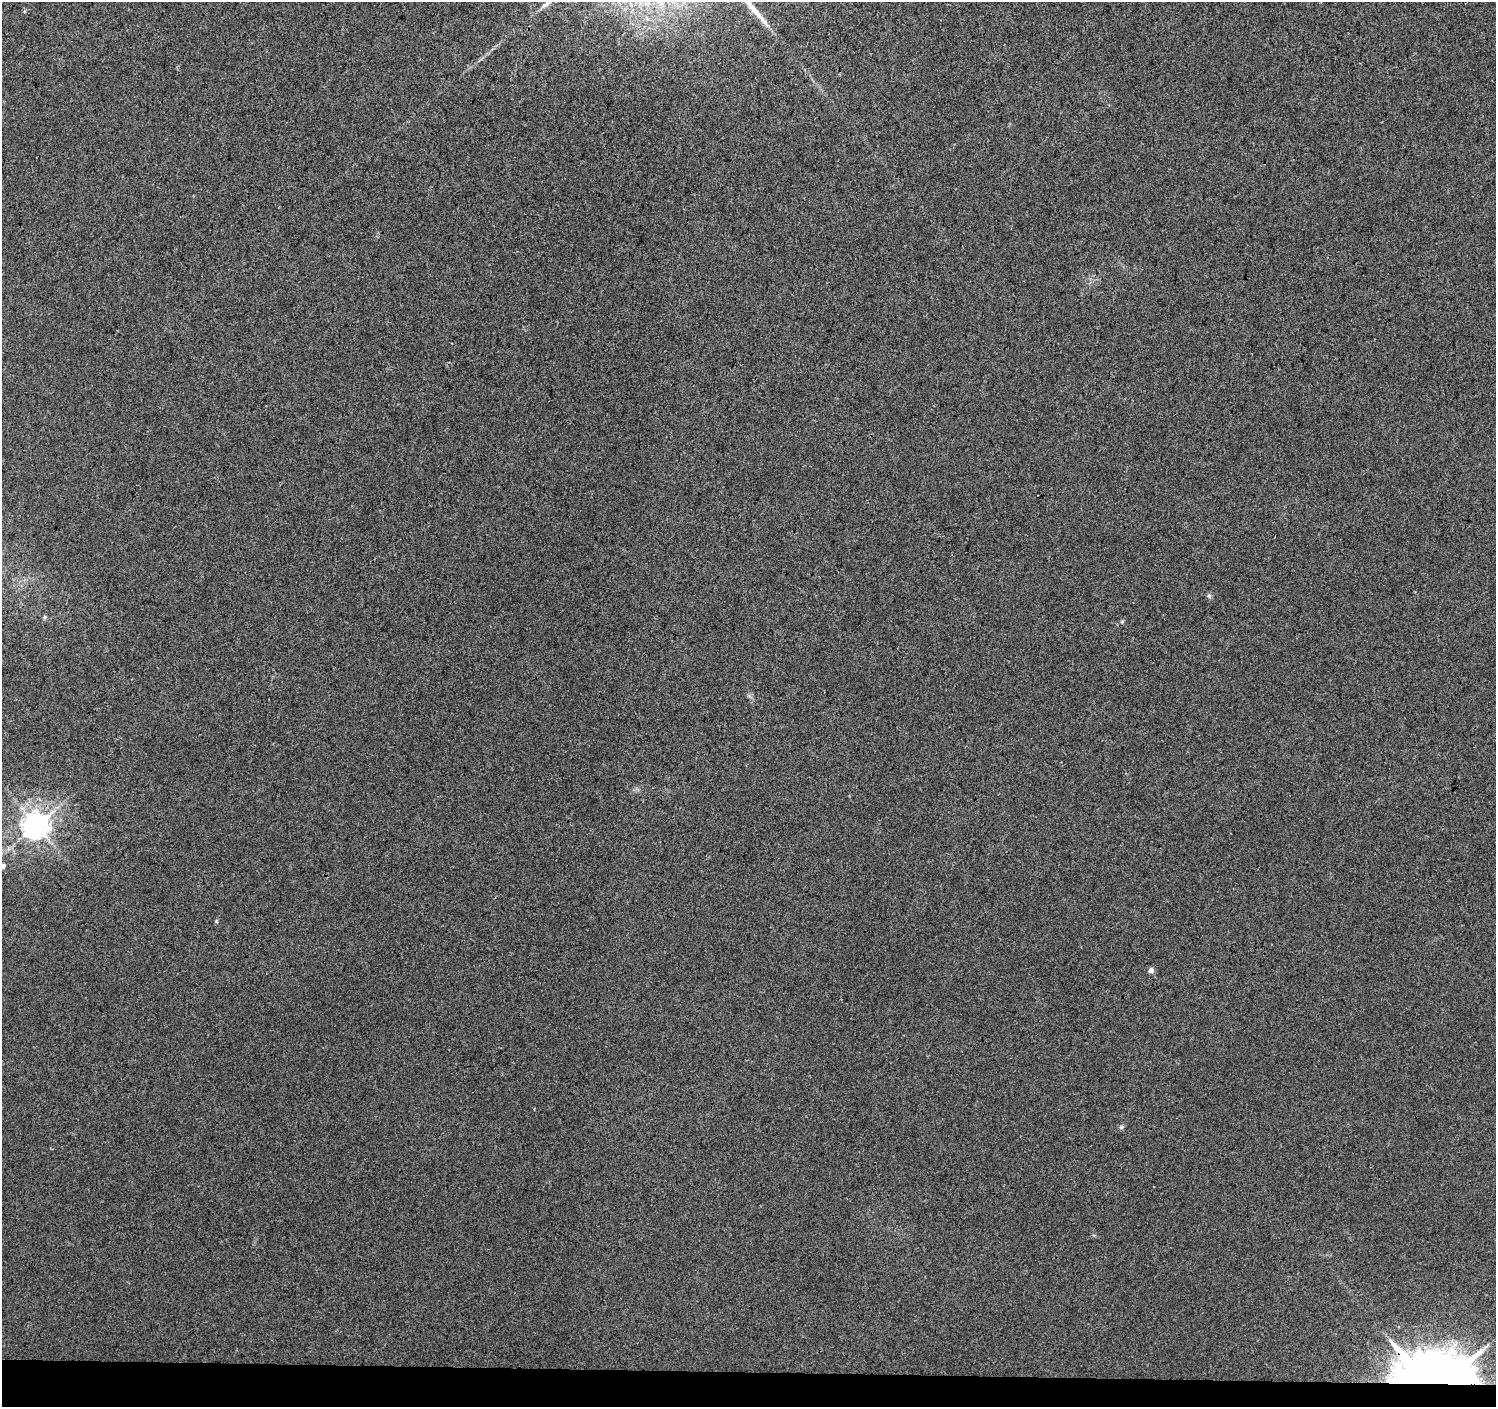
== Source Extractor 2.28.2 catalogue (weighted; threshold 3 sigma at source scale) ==
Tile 8 of 3 x 3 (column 2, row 3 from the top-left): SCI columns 1503-2996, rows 283-1687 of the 4490 x 4726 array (HDU 1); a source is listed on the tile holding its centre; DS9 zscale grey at full resolution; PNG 1498 x 1409 px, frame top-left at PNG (2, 2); no overlay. Shown black and unused: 2% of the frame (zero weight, under 3 of 4 exposures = <1% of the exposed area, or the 3 px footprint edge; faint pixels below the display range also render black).
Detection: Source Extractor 2.28.2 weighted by HDU 2 'WHT'; one run over the whole footprint, this tile lists its part. Background 0.00866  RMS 0.0039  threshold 0.0176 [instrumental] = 3 sigma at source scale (4.5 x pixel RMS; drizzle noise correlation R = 1.50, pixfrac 1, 0.0396/0.0396 arcsec/px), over >= 5 px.
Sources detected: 10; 1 long thin detection or spike segment (spike, bleed or trail) — not listed; the other 9 listed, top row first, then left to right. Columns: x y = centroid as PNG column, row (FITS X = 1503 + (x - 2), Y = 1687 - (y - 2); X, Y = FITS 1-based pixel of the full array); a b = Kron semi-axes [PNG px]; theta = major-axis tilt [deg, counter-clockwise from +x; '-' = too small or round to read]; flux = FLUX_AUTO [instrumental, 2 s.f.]
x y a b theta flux
1209 596 6 5 - 0.77
44 617 6 4 89 0.55
1122 622 5 4 - 0.5
36 825 8 8 - 480
3 866 4 4 - 2.5
216 921 5 4 - 0.43
1151 970 5 4 - 2.6
1121 1127 6 5 - 0.69
1434 1372 68 31 -2 270
Overlapping masked pixels (flux is a lower limit): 1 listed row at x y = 1434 1372
Isophote crosses this tile's border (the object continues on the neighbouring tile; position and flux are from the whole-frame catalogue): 1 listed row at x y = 3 866